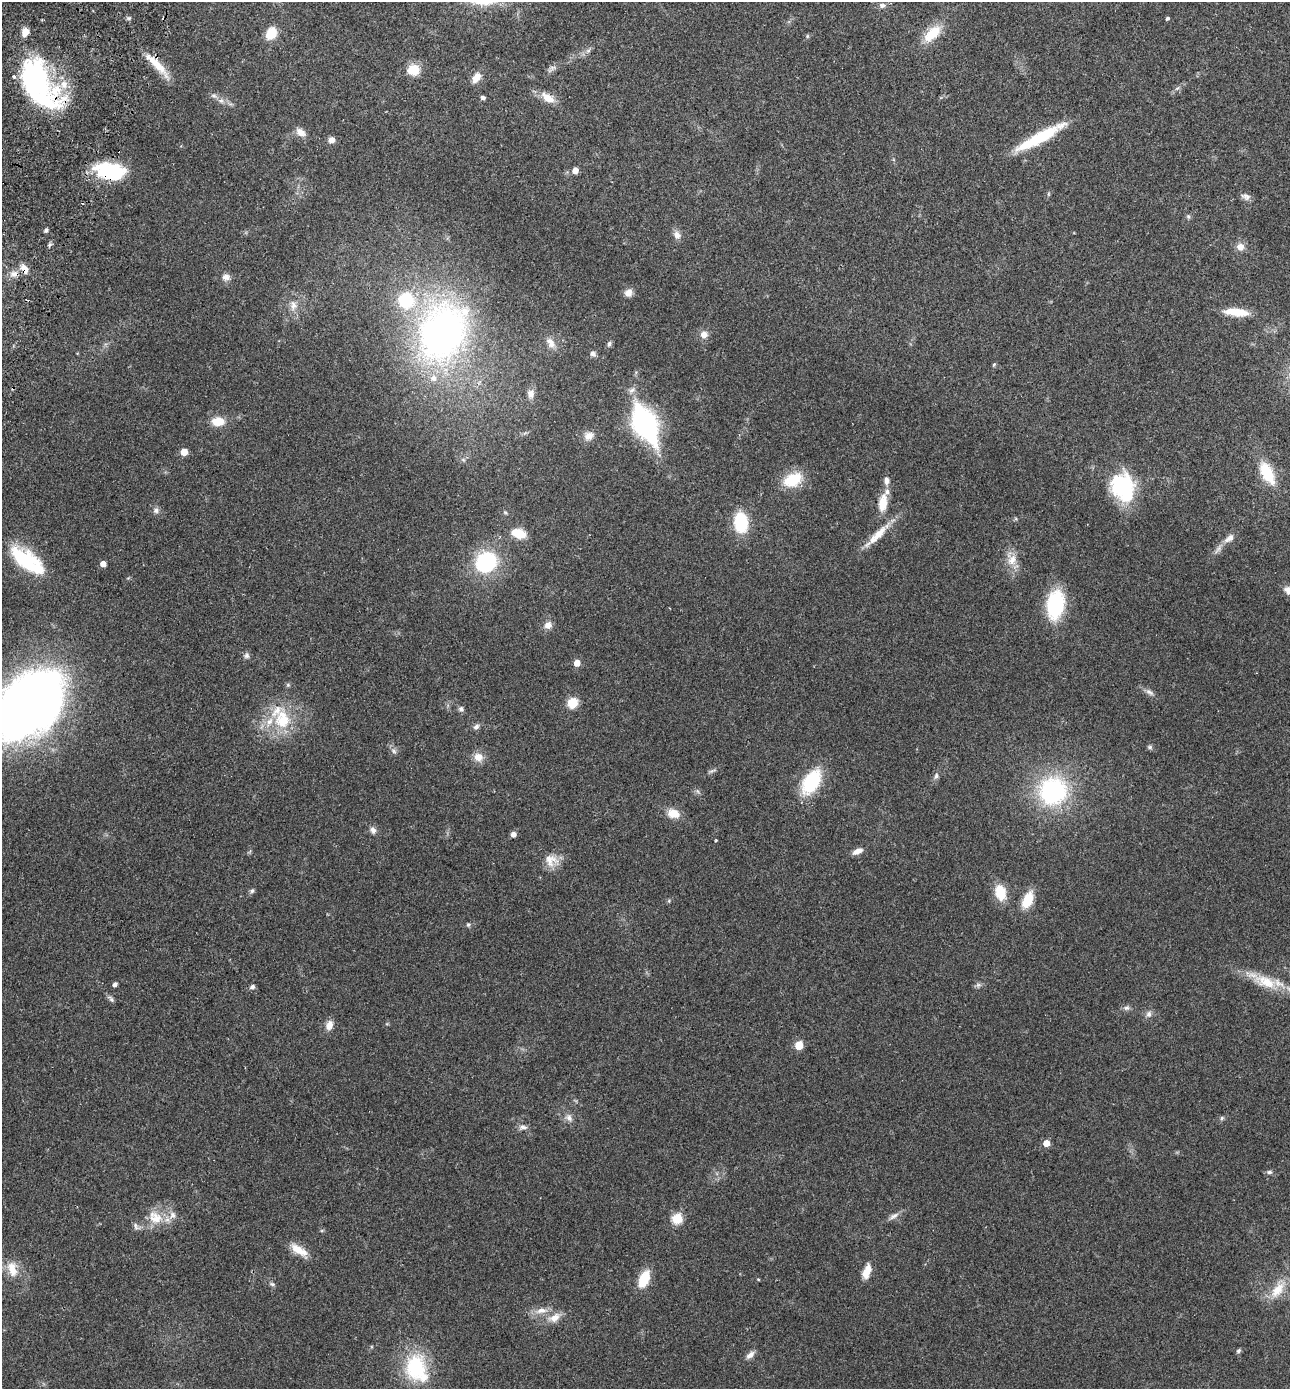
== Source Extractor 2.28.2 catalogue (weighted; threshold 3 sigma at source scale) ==
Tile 11 of 4 x 4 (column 3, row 3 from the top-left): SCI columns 2770-4057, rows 1417-2803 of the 5672 x 5603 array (HDU 1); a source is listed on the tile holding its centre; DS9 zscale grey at full resolution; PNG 1292 x 1391 px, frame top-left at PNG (2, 2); no overlay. Shown black and unused: <1% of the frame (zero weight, under 2 of 3 exposures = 3% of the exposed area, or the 3 px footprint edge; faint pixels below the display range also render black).
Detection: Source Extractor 2.28.2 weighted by HDU 2 'WHT'; one run over the whole footprint, this tile lists its part. Background 0.0859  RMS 0.0077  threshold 0.0346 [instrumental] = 3 sigma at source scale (4.5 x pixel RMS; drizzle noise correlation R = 1.50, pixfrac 1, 0.05/0.05 arcsec/px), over >= 5 px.
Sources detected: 135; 1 too faint to see at this stretch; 2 inside a brighter object's white glare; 1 cosmic-ray / hot-pixel residue — not listed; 12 inside a brighter listed object's ellipse — not listed separately; the other 119 listed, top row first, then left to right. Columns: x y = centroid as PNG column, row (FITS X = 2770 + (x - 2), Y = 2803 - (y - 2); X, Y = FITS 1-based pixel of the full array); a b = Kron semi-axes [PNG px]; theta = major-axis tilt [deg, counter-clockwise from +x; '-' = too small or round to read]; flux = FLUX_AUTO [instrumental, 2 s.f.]
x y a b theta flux
882 5 9 7 -2 2.7
1167 18 4 3 - 1.3
271 33 10 8 59 19
932 34 25 12 44 19
807 36 6 4 90 0.9
588 51 7 6 - 2.1
157 65 41 8 -47 16
551 69 15 6 39 2.9
413 70 10 9 - 17
476 78 12 8 57 7.3
39 85 67 32 -61 140
1177 88 8 4 37 1.6
214 96 9 7 -22 2.4
483 98 5 4 - 1.8
548 98 20 11 -35 9.6
221 101 8 6 -67 2.6
301 132 12 8 -35 6
1040 137 59 10 29 39
331 140 7 6 - 4.3
575 170 5 5 - 6.8
110 171 33 18 -9 49
1246 197 13 8 -19 3.2
1188 216 7 5 -89 1.4
46 230 4 4 - 2.2
677 235 12 9 -58 4.3
49 245 6 4 71 1.3
1240 247 9 9 - 5.6
24 269 13 8 -60 5.6
14 274 11 9 14 5.2
226 277 10 9 - 4.2
628 293 9 8 - 5.3
406 300 15 15 - 40
293 305 15 9 -90 6.2
1236 312 31 9 -5 14
443 333 56 43 68 330
704 334 9 9 - 5.1
551 343 16 9 -56 6.5
609 344 8 6 75 1.9
593 354 7 6 - 2.7
994 364 5 5 - 0.93
531 394 13 10 84 5
218 421 12 8 1 14
645 424 42 21 -64 120
589 436 12 11 - 6.1
184 452 5 5 - 13
463 459 6 4 -20 1.1
1267 473 26 12 -62 28
792 480 24 16 24 22
1123 487 31 24 -71 59
883 503 23 11 82 14
156 510 9 7 -18 2.8
505 512 6 4 -19 0.93
741 522 16 11 -85 46
519 533 12 8 -16 18
877 536 42 9 44 15
1229 538 16 8 37 5
1012 560 17 11 62 9.2
27 561 44 18 -36 50
486 562 20 18 36 67
103 564 4 4 - 6.5
1289 590 14 9 -29 6.3
1055 604 23 14 81 68
548 625 9 9 - 5
247 655 8 7 - 2.2
577 663 5 5 - 9.1
288 685 6 5 - 1.2
1149 692 13 6 -36 3.3
573 703 8 7 - 19
29 704 65 42 46 680
461 709 7 7 - 2
282 720 27 21 -86 34
476 727 8 6 46 2.5
1150 747 7 5 -15 1.5
394 751 9 6 -46 2.3
478 757 12 11 - 7.3
712 771 11 4 21 1.7
936 776 9 6 71 2.2
811 781 24 14 57 49
697 791 7 4 -70 1.4
1053 791 24 24 - 110
673 813 14 11 -15 10
373 830 9 7 -60 3.2
513 834 5 5 - 4.4
857 851 13 6 26 4.6
551 860 18 17 - 11
252 891 7 5 72 1.7
1000 892 16 11 -76 19
1027 900 18 9 65 18
669 901 5 5 - 1.1
468 925 6 4 -70 1.2
1265 982 40 16 -21 26
115 984 4 4 - 3
252 987 6 5 - 2.3
111 999 11 6 -50 2.1
1126 1008 9 7 8 2.3
1149 1014 9 7 74 3
329 1025 12 8 70 6.1
799 1045 5 5 - 26
569 1118 12 8 -53 4
1222 1118 6 5 - 1.3
523 1127 12 7 6 3.3
1046 1143 5 5 - 12
1269 1172 8 5 1 1.8
894 1216 15 6 31 3.7
155 1217 23 17 -38 16
677 1219 5 5 - 53
136 1226 12 7 -49 2.7
298 1250 25 10 -38 11
12 1269 22 13 -77 13
867 1271 17 8 72 9.7
644 1279 16 9 68 21
758 1279 4 3 - 0.66
272 1284 8 5 -11 1.6
1278 1289 31 14 55 18
541 1310 18 8 10 7.1
554 1317 18 11 29 8.4
1238 1351 6 5 - 1.4
750 1355 12 7 39 3.9
415 1367 34 26 86 52
Overlapping masked pixels (flux is a lower limit): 5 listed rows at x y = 157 65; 39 85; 110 171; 24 269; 14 274
Isophote crosses this tile's border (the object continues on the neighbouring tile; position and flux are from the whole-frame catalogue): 2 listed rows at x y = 1289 590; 29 704